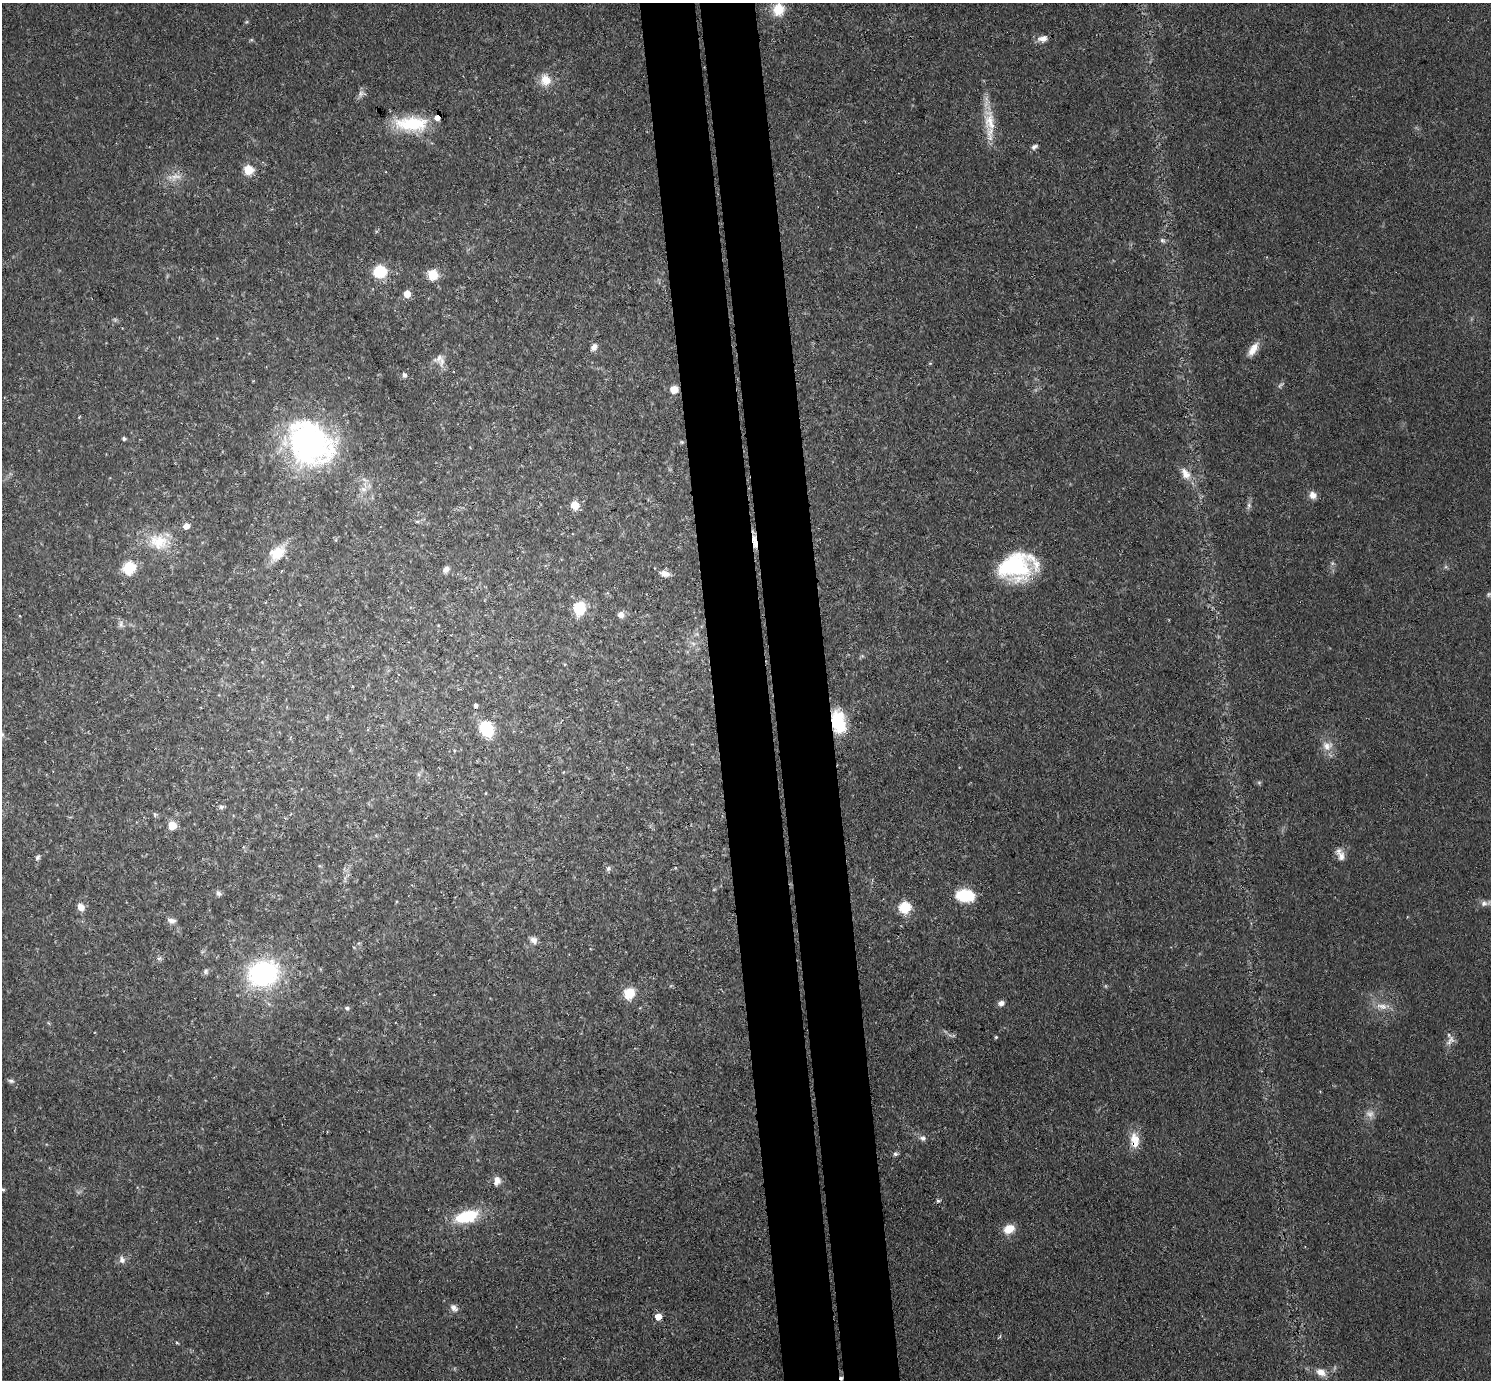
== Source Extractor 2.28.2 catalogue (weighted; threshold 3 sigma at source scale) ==
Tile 5 of 3 x 3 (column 2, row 2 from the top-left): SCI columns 1546-3034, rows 1512-2889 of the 4579 x 4505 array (HDU 1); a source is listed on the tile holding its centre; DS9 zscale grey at full resolution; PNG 1493 x 1382 px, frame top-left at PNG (2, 3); no overlay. Shown black and unused: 7% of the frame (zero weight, under 3 of 4 exposures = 5% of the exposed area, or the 3 px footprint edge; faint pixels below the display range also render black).
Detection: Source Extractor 2.28.2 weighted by HDU 2 'WHT'; one run over the whole footprint, this tile lists its part. Background 0.0693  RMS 0.0067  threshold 0.0303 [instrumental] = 3 sigma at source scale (4.5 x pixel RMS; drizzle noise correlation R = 1.50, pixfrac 1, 0.05/0.05 arcsec/px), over >= 5 px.
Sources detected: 94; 4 too faint to see at this stretch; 1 cosmic-ray / hot-pixel residue — not listed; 3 inside a brighter listed object's ellipse — not listed separately; the other 86 listed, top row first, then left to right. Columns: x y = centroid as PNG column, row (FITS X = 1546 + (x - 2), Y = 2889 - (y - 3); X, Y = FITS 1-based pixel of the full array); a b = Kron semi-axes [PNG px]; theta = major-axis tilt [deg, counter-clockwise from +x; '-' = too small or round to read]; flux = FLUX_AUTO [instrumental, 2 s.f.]
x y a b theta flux
778 9 16 14 80 14
246 22 6 4 43 0.92
1043 39 13 8 10 5
545 80 14 13 - 11
361 93 12 9 8 3
990 122 37 16 -80 20
411 124 41 18 -1 37
1034 147 9 6 29 2.2
248 170 5 5 - 40
175 177 19 11 13 8.5
1162 240 8 6 -43 1.8
380 271 8 8 - 42
433 275 7 7 - 21
407 294 5 5 - 14
594 347 9 7 52 4
1253 349 21 9 57 8.4
439 358 18 11 43 5.9
404 375 7 6 - 1.8
674 390 7 7 - 9.2
124 439 5 4 - 1.3
682 442 6 5 - 0.97
310 443 60 47 -39 170
1185 473 18 11 -57 8.4
363 489 11 7 22 4.4
1313 495 9 8 - 5.2
575 505 9 9 - 9.4
1249 506 9 6 82 2.2
417 521 6 4 0 1
186 526 5 5 - 7.3
754 541 21 5 -81 5.1
159 542 32 23 -12 25
277 553 21 14 40 16
1332 563 6 5 - 1.3
1014 565 33 28 0 68
129 568 9 7 44 35
446 569 9 6 38 3
664 574 12 7 -14 4.9
579 608 10 9 - 30
621 614 7 7 - 4.3
121 624 11 5 -80 2.4
438 625 3 3 - 0.55
862 656 6 5 - 1.2
476 705 4 4 - 1.9
838 721 24 14 -80 36
486 729 11 9 -57 49
2 734 8 5 -27 1.6
1327 746 15 13 1 7.8
1259 783 6 5 - 1.1
486 793 4 2 - 0.52
221 807 8 6 -9 1.8
155 814 7 5 -70 1.2
172 825 8 8 - 9.9
1341 856 15 10 -84 5.6
38 857 9 5 62 1.8
608 868 7 6 - 1.8
218 893 7 6 - 2.3
965 895 19 13 -4 27
1484 903 9 8 - 3
81 907 9 7 -62 6.2
905 907 8 8 - 27
172 921 10 7 -9 3.4
534 940 11 8 -52 3.5
159 958 8 6 18 1.8
206 971 8 7 - 1.8
263 973 22 18 16 130
629 993 13 12 - 15
1001 1003 7 6 - 3.3
1382 1006 18 8 -13 7
347 1008 6 5 - 1.7
996 1037 4 4 - 0.82
1450 1040 16 9 55 4.6
11 1081 9 5 -12 1.8
923 1138 9 8 - 2.8
1135 1138 17 14 -62 9.9
895 1154 7 5 12 1.6
497 1181 11 8 81 5
3 1190 5 4 - 0.98
938 1201 6 6 - 1.3
466 1216 28 13 16 32
1009 1229 13 10 26 10
122 1260 10 8 -72 3.5
454 1308 12 8 -44 3.4
658 1317 5 5 - 12
999 1336 7 3 55 0.76
177 1343 5 3 - 0.72
1321 1372 13 9 -24 6.8
Overlapping masked pixels (flux is a lower limit): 3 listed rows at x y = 754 541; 838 721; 1135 1138
Isophote crosses this tile's border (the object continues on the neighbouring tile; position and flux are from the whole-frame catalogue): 1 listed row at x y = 2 734